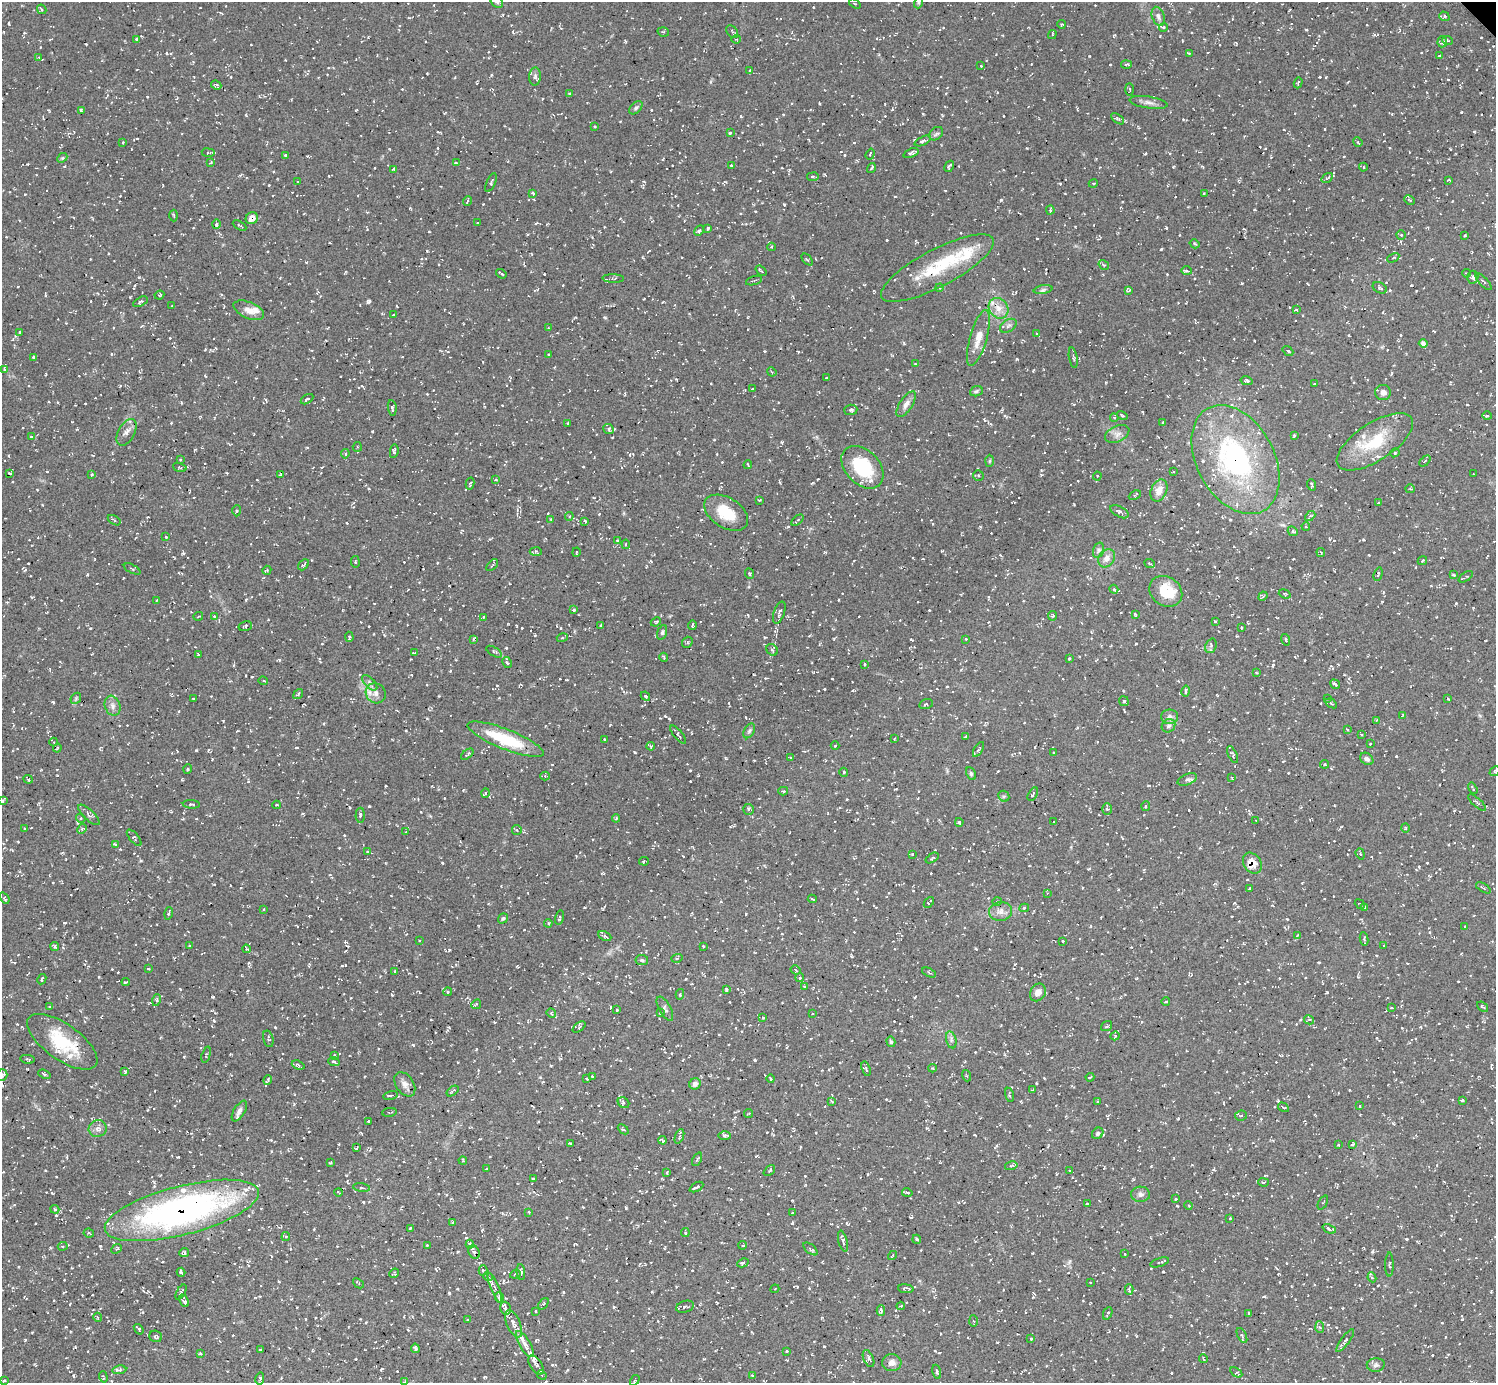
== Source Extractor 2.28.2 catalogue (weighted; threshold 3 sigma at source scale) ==
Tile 7 of 4 x 4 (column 3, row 2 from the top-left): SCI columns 2994-4487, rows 3065-4445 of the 5986 x 5985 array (HDU 1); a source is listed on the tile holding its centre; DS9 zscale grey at full resolution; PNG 1498 x 1385 px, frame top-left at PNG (2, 2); each listed source drawn as its Kron ellipse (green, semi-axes under 4 px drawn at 4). Shown black and unused: <1% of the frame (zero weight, under 3 of 5 exposures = <1% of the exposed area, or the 3 px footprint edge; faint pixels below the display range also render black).
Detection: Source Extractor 2.28.2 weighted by HDU 2 'WHT'; one run over the whole footprint, this tile lists its part. Background 0.00766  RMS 0.0069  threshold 0.0311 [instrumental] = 3 sigma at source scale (4.5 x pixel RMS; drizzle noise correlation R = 1.50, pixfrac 1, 0.05/0.05 arcsec/px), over >= 5 px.
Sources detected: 1466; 1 inside a brighter object's white glare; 131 cosmic-ray / hot-pixel residue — neither listed nor drawn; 38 inside a brighter listed object's ellipse — not listed separately; of the other 1296, all 500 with FLUX_AUTO >= 0.773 (the completeness limit of this list) listed and drawn (796 fainter detections not listed), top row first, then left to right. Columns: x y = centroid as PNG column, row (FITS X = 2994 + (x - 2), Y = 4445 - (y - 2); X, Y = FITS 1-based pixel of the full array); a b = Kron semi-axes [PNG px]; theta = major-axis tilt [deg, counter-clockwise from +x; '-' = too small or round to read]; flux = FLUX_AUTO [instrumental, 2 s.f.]
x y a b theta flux
497 2 7 5 -43 1.6
918 3 5 3 - 0.81
855 4 6 3 -34 1.2
42 9 5 3 - 1.1
1158 16 10 6 -70 2.6
1444 16 5 4 - 1.3
1062 24 4 3 - 1.1
1163 27 4 4 - 0.87
663 32 6 4 -17 1.1
732 32 7 5 -52 1.4
1052 35 4 3 - 0.83
136 39 3 3 - 1.3
736 39 4 4 - 0.87
1448 40 5 3 - 0.86
1442 42 5 4 - 1.1
1189 53 4 3 - 0.98
1439 56 3 3 - 1.1
39 57 4 3 - 0.96
1126 65 5 2 - 0.92
981 66 3 2 - 0.77
750 71 3 2 - 0.87
535 76 9 6 88 2.1
1298 83 6 3 72 1.1
216 85 5 3 - 1.3
1130 89 6 3 -87 0.85
570 94 4 3 - 1.2
1148 102 19 6 -9 3.6
636 108 8 5 45 1.5
81 110 4 2 - 1.1
1118 119 7 4 -36 1.2
594 127 3 3 - 1
730 133 3 3 - 1.3
936 134 8 6 41 1.7
923 141 9 4 25 2.1
123 142 4 4 - 0.87
1358 142 5 4 - 0.79
208 153 6 3 -8 0.86
911 153 8 3 21 2.3
870 154 6 3 71 0.91
285 155 3 3 - 0.9
62 158 5 4 - 0.84
211 162 3 3 - 0.82
456 163 3 3 - 0.96
731 165 3 3 - 0.92
949 166 6 4 60 1.5
1363 167 4 4 - 0.8
871 168 5 2 - 1.2
393 169 3 3 - 1.1
813 177 6 3 8 0.86
1327 178 6 4 35 0.98
1449 180 4 3 - 0.88
298 181 3 3 - 1
491 182 10 4 67 1.7
1093 183 4 4 - 1
533 193 4 3 - 1.2
1204 194 3 3 - 0.97
1410 200 5 3 - 0.8
467 201 5 3 - 0.8
1050 210 4 3 - 1.1
174 216 6 3 -87 0.79
252 218 6 5 - 5.3
477 223 2 2 - 0.78
216 224 4 3 - 1.1
240 225 7 3 -30 1.2
708 228 3 3 - 1.5
699 231 5 3 - 0.95
1401 235 4 4 - 0.92
1465 236 3 2 - 0.78
1195 244 5 4 - 1
772 247 4 3 - 0.96
1393 258 6 4 29 1.1
807 259 7 3 -47 0.84
1104 265 6 3 -34 0.81
937 268 63 18 28 37
761 271 6 2 -40 1.3
1186 271 5 4 - 0.93
1466 273 4 3 - 0.83
501 274 5 2 - 0.98
1473 277 6 5 - 2.3
613 278 11 4 -2 1.6
754 280 8 2 18 0.81
1483 282 11 4 -47 1.3
939 288 4 3 - 0.97
1380 288 7 5 -27 1.8
1043 290 9 3 11 1.5
1129 290 3 3 - 1
159 295 5 3 - 1
141 302 8 4 29 1.6
172 306 3 2 - 0.96
999 308 11 9 -53 6.4
249 310 16 8 -23 5.7
1296 310 3 2 - 0.92
394 315 3 2 - 0.81
1008 326 9 6 32 2
549 328 3 3 - 0.78
20 332 3 3 - 0.91
1037 334 4 4 - 0.84
978 338 29 8 74 10
1423 343 4 4 - 2.5
1288 351 6 4 -39 1.4
549 354 3 3 - 0.87
33 358 4 3 - 1
1073 358 10 4 -80 1.3
915 364 3 3 - 0.81
4 369 4 3 - 0.85
772 372 5 3 - 0.81
826 378 3 2 - 0.85
1246 381 6 4 -12 1.6
1314 384 3 2 - 1.1
752 389 3 3 - 0.9
976 391 6 5 - 1.1
1383 393 8 7 - 5.1
307 399 7 2 32 1
906 404 15 6 57 3.5
392 408 8 4 -81 1.5
851 410 7 5 5 1.3
1122 416 5 3 - 1
1487 416 5 4 - 0.95
1114 418 4 3 - 0.92
1163 422 3 2 - 1
568 423 3 2 - 1
609 429 5 4 - 1.5
127 432 14 8 62 3.7
1117 434 13 8 26 3.9
1294 436 3 3 - 1
31 437 4 3 - 0.96
1375 442 44 19 33 31
357 447 5 4 - 1.1
394 451 7 3 81 1.5
1395 453 5 4 - 0.93
345 454 5 3 - 1.3
180 460 3 3 - 0.95
1236 460 58 38 -61 130
990 461 6 4 88 0.85
1425 461 6 4 44 1.1
748 465 4 2 - 0.82
180 467 7 4 -17 1.2
862 467 25 17 -46 34
1173 471 3 2 - 0.77
9 473 3 2 - 1.4
281 474 4 3 - 0.78
1473 474 3 3 - 0.78
91 475 4 4 - 1.1
978 475 6 5 - 1.2
1097 476 4 4 - 0.84
496 480 3 3 - 0.86
470 483 6 3 78 0.79
1312 485 6 3 -70 1.1
1410 489 5 4 - 0.94
1159 491 11 8 65 5.5
1135 495 6 3 26 0.79
760 500 3 2 - 0.77
1378 503 3 3 - 0.83
237 511 5 4 - 1.2
1120 512 10 5 -29 1.9
726 513 24 15 -32 19
569 516 4 3 - 1
1310 516 6 4 43 1.2
551 519 3 2 - 0.79
114 520 7 4 -33 1.3
797 520 7 3 41 1.3
585 521 3 3 - 0.83
1306 526 4 3 - 0.88
1293 531 5 4 - 1
166 537 3 3 - 0.89
617 541 3 3 - 1.2
626 544 5 3 - 0.85
1099 550 8 5 73 1.7
536 551 6 4 -3 1.1
576 552 5 3 - 0.81
1321 552 4 3 - 0.8
1107 558 10 7 52 4.4
1422 560 5 3 - 0.95
355 562 6 3 -81 0.78
1149 564 5 3 - 0.84
304 565 6 3 47 1.1
492 565 7 2 45 0.79
132 569 9 3 -26 1
267 570 5 3 - 1
749 574 5 3 - 0.87
1378 574 7 3 73 0.93
1454 575 3 2 - 0.8
1466 577 8 3 33 1.3
1114 589 4 3 - 1.2
1166 591 17 14 -37 19
1285 594 6 4 -21 0.81
1263 596 5 4 - 0.79
157 600 3 2 - 0.82
574 610 4 3 - 1.3
779 612 11 5 71 2.5
1135 614 3 3 - 0.95
198 616 5 3 - 0.8
214 616 3 3 - 0.89
1053 616 5 4 - 0.91
484 617 3 3 - 1.2
1215 621 3 2 - 0.78
656 622 5 3 - 0.84
692 625 4 2 - 0.79
245 626 7 5 15 1.2
601 626 3 3 - 1
1241 627 3 2 - 1.3
662 632 7 4 72 1.3
349 637 5 4 - 1.4
562 638 5 3 - 0.84
473 639 4 3 - 0.96
966 639 3 3 - 0.8
1286 640 6 4 -71 1.2
687 642 6 5 - 1
1211 646 7 5 70 1.6
772 650 6 5 - 1.4
494 652 9 4 -31 1.1
415 653 3 3 - 1
198 655 4 3 - 0.79
664 657 4 3 - 1.1
1069 659 3 3 - 1.2
507 662 6 4 -61 0.96
864 664 3 3 - 0.85
1256 673 3 2 - 0.88
263 681 5 4 - 1
370 683 10 5 -46 2
1335 684 5 3 - 1.9
1186 691 5 3 - 1.3
376 693 10 9 - 4.6
298 694 5 3 - 1.4
645 696 5 3 - 0.89
76 698 6 4 48 1
194 698 3 2 - 0.84
1327 699 3 2 - 0.85
1448 699 3 3 - 1.2
1124 701 5 4 - 1.2
1331 703 6 3 -34 1.1
926 704 7 5 16 1.3
113 706 10 7 -71 3.3
1403 715 4 3 - 0.99
1170 717 8 7 - 2.6
1376 720 3 3 - 0.79
1168 726 7 6 - 1.9
1347 729 3 2 - 1.1
749 731 8 5 60 1.5
1361 734 3 2 - 0.81
678 735 11 4 -50 1.4
966 737 3 3 - 0.8
894 738 3 2 - 0.8
506 739 41 10 -22 34
604 739 2 2 - 0.8
54 742 4 4 - 0.79
1370 744 3 3 - 0.78
651 746 4 3 - 0.97
835 746 4 4 - 0.78
57 748 4 2 - 0.96
978 750 8 4 59 1.3
1054 752 3 3 - 0.98
467 754 7 3 40 1.3
1233 754 9 4 -64 0.98
790 758 4 3 - 0.97
1367 759 7 5 -38 1.9
1324 764 4 4 - 0.93
188 769 5 4 - 0.84
1495 771 5 4 - 1
844 772 4 4 - 0.87
971 773 7 4 -65 1.2
545 776 4 4 - 0.91
1232 778 4 3 - 0.89
28 779 5 3 - 1.3
1187 779 10 5 22 2.1
1473 788 6 2 -59 0.83
783 791 5 3 - 1.6
486 793 5 3 - 0.99
1033 794 7 3 60 1
1004 796 6 5 - 1.2
2 801 4 3 - 0.98
1477 803 11 2 -42 0.92
191 804 8 3 -4 1.2
277 805 4 3 - 0.79
1146 806 5 3 - 0.9
749 809 5 5 - 1.8
1107 809 6 5 - 1.2
89 815 14 5 -43 2.4
360 815 7 4 89 1.8
81 818 5 4 - 0.93
616 818 4 3 - 1
1256 820 3 2 - 0.96
959 822 4 3 - 0.96
1054 822 3 3 - 0.81
25 828 3 3 - 1
1405 828 4 4 - 0.88
82 829 5 4 - 1.2
517 830 5 4 - 1
406 832 3 3 - 0.86
134 838 10 4 -50 1.3
116 844 4 3 - 0.92
368 851 3 2 - 0.82
912 854 3 3 - 0.85
1360 854 6 4 -70 0.87
932 858 7 3 33 0.91
644 861 5 3 - 0.96
1252 863 11 8 -57 8.5
1249 888 3 2 - 0.99
1483 888 8 3 -31 1
1047 893 3 3 - 0.81
4 898 6 4 -53 1.1
812 899 4 2 - 1.1
929 902 6 2 49 1.6
997 902 4 4 - 0.86
1360 904 5 3 - 1.4
1364 907 4 2 - 0.79
1024 908 5 4 - 1.2
263 909 3 2 - 1.1
1001 911 11 9 9 4.3
169 913 6 3 75 1.2
503 918 5 4 - 1.2
560 918 7 3 78 1.2
548 923 4 4 - 0.8
1465 926 3 3 - 0.95
1297 935 4 3 - 0.81
605 936 7 4 -24 1.2
1364 939 7 3 -81 0.81
420 940 3 3 - 0.81
1063 941 3 2 - 0.79
55 946 5 4 - 1.3
189 946 3 3 - 0.85
703 946 3 3 - 0.83
1384 946 3 2 - 0.78
246 949 4 3 - 0.95
677 958 6 3 16 0.9
642 960 6 5 - 1.1
148 969 4 3 - 0.84
796 970 5 3 - 1.1
395 972 4 3 - 0.79
929 972 7 3 -26 0.89
800 978 4 3 - 0.82
42 979 5 3 - 1.1
126 982 4 3 - 1.2
804 986 3 3 - 0.79
726 989 4 3 - 0.82
448 992 4 4 - 0.98
1038 992 9 7 57 4.9
680 994 5 4 - 0.81
156 1000 6 4 77 1
1166 1001 4 3 - 1.2
476 1004 5 4 - 0.93
49 1006 3 3 - 0.82
1482 1007 6 3 -39 0.88
1391 1008 3 2 - 0.83
665 1009 13 6 -61 2.1
617 1010 3 3 - 1.3
551 1013 5 4 - 0.87
660 1013 3 3 - 1.4
812 1013 3 3 - 0.77
763 1018 3 2 - 0.87
1309 1020 5 4 - 1.3
1107 1026 6 5 - 1.2
579 1027 7 4 38 1.3
1115 1036 5 4 - 0.9
268 1039 8 5 -76 1.3
951 1040 8 5 -76 1.9
62 1042 41 18 -35 33
891 1042 5 4 - 1.2
206 1055 8 3 74 0.83
334 1056 4 3 - 1.5
27 1059 7 4 -10 1
334 1062 6 4 -21 1.6
298 1065 7 3 -20 1.4
932 1068 4 3 - 0.85
866 1069 7 4 -73 1.2
125 1072 4 3 - 1
44 1074 6 4 -21 1.6
2 1075 6 5 - 2.2
592 1076 3 2 - 0.81
967 1076 6 3 -71 0.8
1090 1077 4 2 - 1.2
587 1079 3 3 - 1.4
771 1079 4 3 - 0.94
268 1080 5 3 - 1.1
405 1084 13 9 -55 3.9
695 1084 6 5 - 2.8
1032 1090 4 2 - 1.1
452 1091 7 3 38 0.92
390 1095 7 4 13 1.6
1009 1095 7 3 -77 1.1
1462 1100 3 3 - 1.3
832 1101 4 3 - 0.78
1097 1101 4 3 - 0.77
623 1103 6 5 - 1.6
1360 1106 3 3 - 0.83
1283 1107 6 3 -32 1
239 1111 11 5 59 2.5
389 1112 7 2 8 0.81
748 1113 4 3 - 0.8
1241 1116 6 5 - 1.1
368 1121 3 2 - 0.78
98 1128 9 8 - 3.1
623 1129 6 3 -41 0.96
1098 1133 6 5 - 1.5
679 1136 7 2 69 0.78
725 1136 6 4 -2 1.4
663 1140 4 3 - 1.2
570 1144 3 2 - 0.78
1353 1144 4 3 - 0.92
1338 1145 3 3 - 1.1
356 1148 4 2 - 0.84
697 1159 7 3 64 1
463 1160 4 3 - 0.83
330 1163 3 2 - 0.79
1011 1166 6 4 14 1.1
486 1169 3 3 - 0.81
769 1171 6 3 42 0.97
1070 1171 3 3 - 1.4
667 1172 3 3 - 1
533 1179 3 2 - 0.89
1263 1182 5 3 - 0.85
696 1187 7 2 29 1.5
362 1188 8 3 -9 0.86
339 1192 4 2 - 0.81
907 1193 5 3 - 0.95
1140 1194 9 7 -3 2.6
1176 1199 3 3 - 1.2
1323 1202 7 3 63 0.86
1087 1204 3 3 - 0.9
1189 1205 4 3 - 0.84
55 1209 4 3 - 0.97
182 1210 79 24 14 250
529 1212 3 3 - 1.1
792 1213 3 3 - 0.87
1230 1218 3 3 - 0.83
453 1222 3 3 - 1.4
410 1229 4 2 - 1
1329 1229 7 3 -23 2.4
685 1232 4 3 - 1.1
89 1233 5 4 - 1.3
286 1237 4 4 - 1
917 1239 4 3 - 1.8
843 1241 11 4 -76 1.8
470 1244 4 4 - 1.3
427 1245 3 3 - 0.9
743 1245 4 3 - 1
63 1246 5 4 - 0.92
116 1249 5 4 - 0.96
810 1249 8 4 -38 1.8
184 1252 5 4 - 1.5
474 1252 7 5 -58 1.4
1125 1254 3 2 - 0.78
893 1255 5 2 - 0.86
1160 1262 10 3 17 1.3
743 1263 6 4 28 1.9
1389 1265 12 3 90 1.1
483 1270 5 4 - 1
181 1272 4 3 - 1.3
521 1272 8 4 -85 1.7
394 1273 5 3 - 1.1
515 1274 5 4 - 0.94
488 1277 5 3 - 0.82
1372 1277 5 4 - 1.1
358 1283 6 3 -41 0.89
1090 1283 3 2 - 0.83
495 1288 15 3 -68 1.9
775 1289 4 4 - 0.88
906 1289 8 3 -7 1.3
1129 1289 5 3 - 1.1
181 1292 8 3 60 1.2
499 1298 5 4 - 2
184 1301 6 4 -66 1.8
543 1304 6 4 50 1.2
901 1306 4 3 - 0.98
685 1307 9 5 17 1.9
505 1308 6 5 - 1.7
536 1311 3 3 - 1.1
881 1311 5 4 - 1.4
1108 1313 6 3 65 1
1248 1313 3 3 - 0.98
98 1317 4 4 - 0.87
468 1320 3 3 - 0.86
973 1321 6 4 -88 1.1
514 1324 14 6 -66 6
1320 1327 6 4 -85 1.1
139 1329 6 3 -52 1.3
156 1336 6 5 - 1.3
1242 1336 8 3 -64 0.88
1031 1339 3 3 - 0.94
1345 1341 14 4 53 2.3
525 1344 15 5 -60 5.4
415 1348 5 3 - 1.4
260 1350 3 3 - 1
787 1351 3 3 - 0.9
200 1353 4 3 - 0.84
1203 1358 4 3 - 0.96
868 1359 9 5 -67 2.3
892 1363 9 8 - 3.7
536 1365 11 6 -57 2.6
1376 1365 9 6 7 2.3
119 1370 7 4 7 2.3
937 1372 7 3 -76 1.4
1236 1372 6 4 -34 1.1
542 1375 5 4 - 1.1
752 1376 4 3 - 1
103 1377 6 2 -73 0.77
260 1378 6 3 78 1.5
635 1380 6 3 59 1.1
4 1381 3 2 - 1.1
405 1382 3 3 - 1.1
Overlapping masked pixels (flux is a lower limit): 5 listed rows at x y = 252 218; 937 268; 1236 460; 1252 863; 182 1210
Isophote crosses this tile's border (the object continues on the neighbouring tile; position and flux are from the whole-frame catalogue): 6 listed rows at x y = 497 2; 855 4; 1495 771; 2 801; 2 1075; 405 1382
Unlisted compact peaks at least as high as the median listed source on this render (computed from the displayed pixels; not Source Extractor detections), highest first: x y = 369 301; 196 750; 139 277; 90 628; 746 914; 1230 520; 1393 1123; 1326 77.